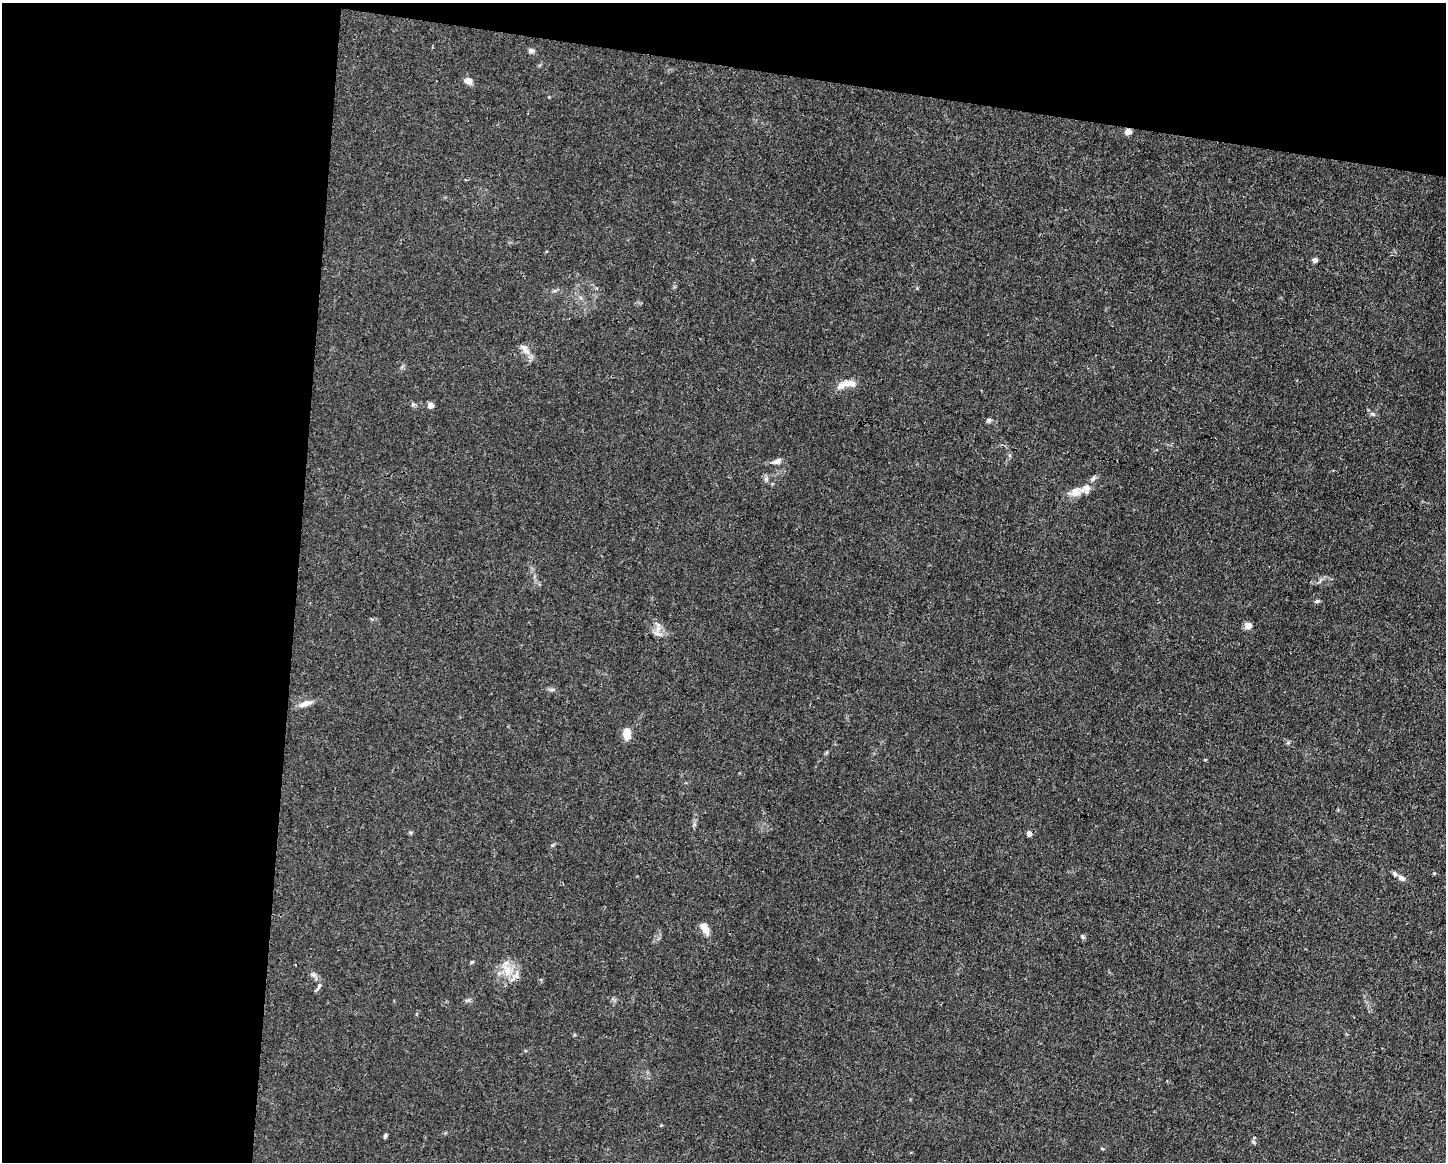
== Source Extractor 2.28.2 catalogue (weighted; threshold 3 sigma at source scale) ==
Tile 1 of 3 x 4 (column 1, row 1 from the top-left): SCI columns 112-1555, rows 3479-4638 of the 4666 x 4638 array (HDU 1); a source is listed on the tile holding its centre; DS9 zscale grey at full resolution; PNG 1448 x 1164 px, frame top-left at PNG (2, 3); no overlay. Shown black and unused: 26% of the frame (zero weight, under 3 of 4 exposures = <1% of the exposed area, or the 3 px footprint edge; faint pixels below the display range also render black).
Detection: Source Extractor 2.28.2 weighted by HDU 2 'WHT'; one run over the whole footprint, this tile lists its part. Background 0.0185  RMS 0.0025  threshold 0.0112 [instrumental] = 3 sigma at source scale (4.5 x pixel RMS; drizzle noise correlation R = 1.50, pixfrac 1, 0.05/0.05 arcsec/px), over >= 5 px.
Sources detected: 36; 5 inside a brighter listed object's ellipse — not listed separately; the other 31 listed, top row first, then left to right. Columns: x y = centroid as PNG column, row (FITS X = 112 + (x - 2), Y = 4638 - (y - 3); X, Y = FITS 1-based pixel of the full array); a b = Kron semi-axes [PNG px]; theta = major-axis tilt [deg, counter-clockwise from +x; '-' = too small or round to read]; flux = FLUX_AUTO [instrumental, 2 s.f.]
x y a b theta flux
531 51 6 6 - 0.74
468 81 9 7 -19 1.6
1128 132 8 7 - 1.2
1315 260 5 5 - 0.92
525 350 20 8 -53 2
851 383 25 10 16 3
413 404 6 4 45 0.38
430 405 6 6 - 1.3
1372 414 7 5 -21 0.53
989 420 6 5 - 0.61
1009 455 6 4 -71 0.33
777 461 12 7 25 1.1
1076 492 16 12 24 2.5
1317 601 7 5 2 0.43
1248 626 8 6 33 1.5
658 629 10 6 41 1.3
305 703 18 7 20 1.8
627 733 12 7 90 3.1
1288 742 6 4 20 0.35
1205 760 4 3 - 0.21
410 832 5 4 - 0.32
1029 833 5 5 - 1.1
1434 873 4 4 - 0.24
1402 878 9 6 -28 1
705 928 13 7 -66 2.8
1082 937 7 4 -38 0.4
507 971 16 10 83 3.5
313 974 9 4 -9 0.56
319 986 13 4 61 0.62
385 1136 6 4 62 0.5
1254 1142 6 4 -70 0.33
Overlapping masked pixels (flux is a lower limit): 1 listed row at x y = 1128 132